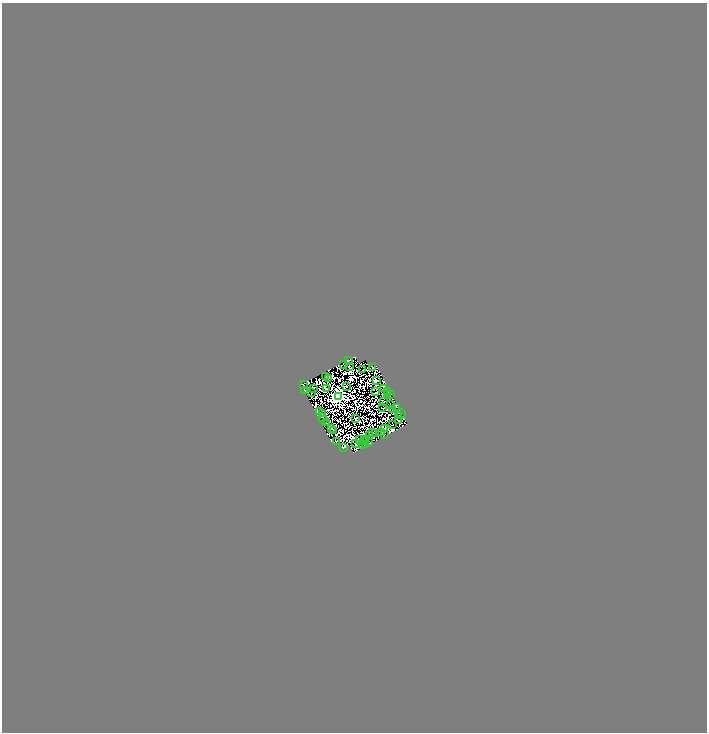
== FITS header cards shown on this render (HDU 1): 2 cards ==
NAXIS1  =                 1409
NAXIS2  =                 1460

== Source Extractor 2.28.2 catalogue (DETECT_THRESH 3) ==
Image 1409 x 1460 px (HDU 1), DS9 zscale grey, zoomed out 1/2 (1 PNG px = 2 x 2 image px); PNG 709 x 734 px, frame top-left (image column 2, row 1460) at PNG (2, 3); each listed source drawn as its Kron ellipse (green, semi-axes under 4 px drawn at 4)
Background 4.13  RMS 1.4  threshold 4.14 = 3 sigma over >= 5 px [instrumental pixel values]
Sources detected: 67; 15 cannot appear on this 1/2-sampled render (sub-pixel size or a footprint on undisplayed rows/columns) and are neither listed nor drawn; the other 52 listed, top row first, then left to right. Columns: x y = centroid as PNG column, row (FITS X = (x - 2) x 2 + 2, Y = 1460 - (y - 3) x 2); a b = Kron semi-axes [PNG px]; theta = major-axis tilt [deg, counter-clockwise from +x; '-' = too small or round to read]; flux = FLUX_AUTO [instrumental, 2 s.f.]
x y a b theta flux
348 361 2 1 - 140
343 365 3 1 - 65
349 367 2 1 - 81
372 368 4 2 - 58
362 370 2 1 - 69
325 377 2 1 - 72
328 379 2 1 - 87
376 381 4 4 - 180
303 385 3 1 - 84
346 387 2 1 - 68
313 389 3 1 - 65
326 389 4 4 - 210
383 389 4 1 - 99
304 391 2 1 - 66
375 392 2 1 - 61
387 392 2 1 - 60
311 393 3 1 - 97
387 394 3 1 - 110
390 395 2 1 - 83
338 397 3 3 - 73000
383 402 2 1 - 65
390 405 3 1 - 140
382 408 2 1 - 82
396 408 2 2 - 150
392 410 2 1 - 110
319 412 2 1 - 62
322 414 3 1 - 100
401 414 5 2 - 140
398 416 2 1 - 89
322 418 2 1 - 70
355 419 2 1 - 100
323 420 3 1 - 88
398 421 3 1 - 56
326 423 3 1 - 110
392 425 2 1 - 68
331 429 2 1 - 78
384 429 3 2 - 100
333 431 3 2 - 84
372 433 2 1 - 74
381 433 2 1 - 89
375 434 3 1 - 110
384 435 2 1 - 140
369 436 2 1 - 68
359 440 3 1 - 82
365 440 2 2 - 150
336 442 3 1 - 74
363 442 2 1 - 110
369 443 2 1 - 120
355 444 4 1 - 190
362 445 3 1 - 100
365 445 2 2 - 120
343 448 3 1 - 78
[15 sub-pixel or undisplayed-footprint detections neither listed nor drawn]